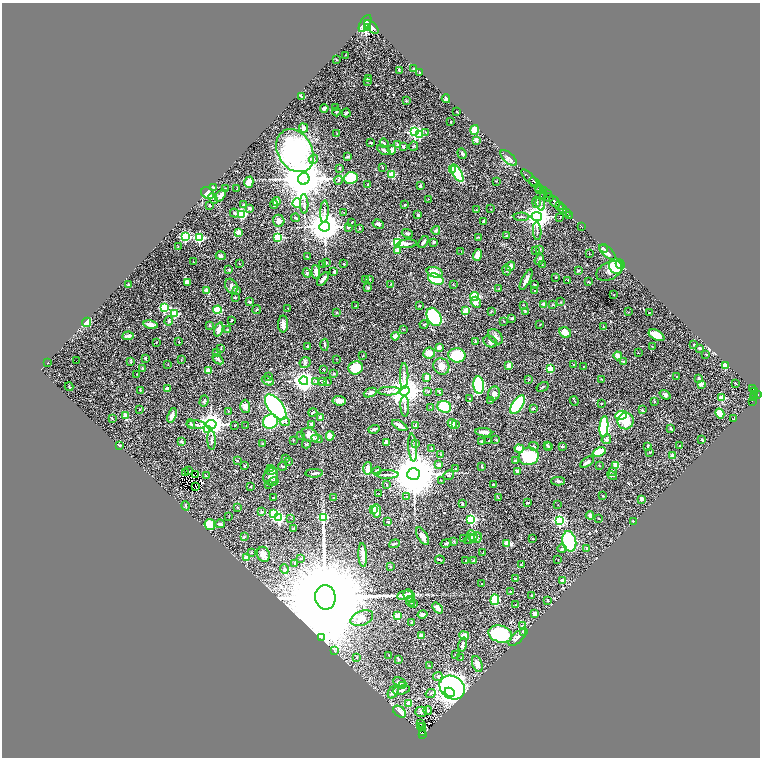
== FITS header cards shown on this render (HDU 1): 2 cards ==
NAXIS1  =                 1516
NAXIS2  =                 1511

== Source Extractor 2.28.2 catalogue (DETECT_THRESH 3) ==
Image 1516 x 1511 px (HDU 1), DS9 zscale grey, zoomed out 1/2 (1 PNG px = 2 x 2 image px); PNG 762 x 760 px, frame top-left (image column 1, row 1510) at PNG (2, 3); each listed source drawn as its Kron ellipse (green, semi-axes under 4 px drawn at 4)
Background 0.574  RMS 0.025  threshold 0.0759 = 3 sigma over >= 5 px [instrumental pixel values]
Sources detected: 533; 39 cannot appear on this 1/2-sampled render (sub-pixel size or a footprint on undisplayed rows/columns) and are neither listed nor drawn; the other 494 listed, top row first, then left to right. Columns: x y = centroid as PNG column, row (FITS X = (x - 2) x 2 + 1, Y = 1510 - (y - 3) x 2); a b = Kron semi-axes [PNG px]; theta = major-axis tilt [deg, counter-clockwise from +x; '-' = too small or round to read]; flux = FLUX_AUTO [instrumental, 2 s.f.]
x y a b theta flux
365 23 9 4 60 10000
368 27 3 2 - 1200
371 27 8 4 -41 4900
346 55 2 1 - 1.8
336 59 3 1 - 1.6
414 69 2 2 - 9.4
399 70 4 2 - 3.3
420 73 2 2 - 4.8
368 78 4 2 - 6.9
367 81 2 2 - 2.5
302 97 3 2 - 1.9
446 99 4 3 - 9.3
406 101 3 3 - 3.2
336 107 3 3 - 3.5
324 108 4 3 - 12
336 112 4 4 - 4.8
457 112 2 1 - 1.4
346 113 4 2 - 8.8
451 122 2 2 - 4.3
304 128 4 4 - 19
474 130 5 4 - 49
414 132 3 3 - 760
426 132 3 2 - 3.3
337 133 2 2 - 1.9
419 134 3 3 - 300
476 140 3 3 - 15
371 143 3 2 - 3.8
384 143 5 3 - 7.6
398 145 2 2 - 29
414 146 4 2 - 3.3
403 147 3 3 - 9
384 150 7 3 -29 15
392 150 4 4 - 22
295 151 23 17 -60 1500
462 154 5 3 - 8
347 157 4 2 - 4.2
509 158 10 5 -43 15
313 159 5 3 - 8.2
339 168 3 2 - 3.7
383 168 3 3 - 3.6
452 169 3 2 - 64
457 173 9 4 -60 320
392 174 3 3 - 180
351 178 7 6 - 230
530 178 11 3 -45 1600
304 179 6 5 - 23000
339 180 4 3 - 6.9
496 181 3 2 - 1.5
249 182 6 4 73 38
535 182 6 2 -43 1500
368 184 4 2 - 4.8
420 186 3 3 - 7.2
213 187 3 3 - 10
538 187 4 2 - 510
225 188 2 2 - 2.4
237 189 2 1 - 2.2
540 189 3 2 - 530
543 191 4 3 - 650
207 193 7 5 -30 38
547 194 3 2 - 520
221 195 7 3 52 40
544 195 2 2 - 120
549 197 4 3 - 1200
213 199 6 2 -46 3.6
428 199 2 1 - 1.2
276 201 4 3 - 13
536 202 6 2 88 5.7
555 202 6 3 -50 3000
297 203 4 3 - 300
304 204 10 3 -88 11
405 204 2 2 - 4
540 204 7 4 -74 14
210 205 3 2 - 6.8
244 205 4 3 - 5.4
274 205 4 3 - 8.2
559 206 2 1 - 520
250 208 4 3 - 8.6
491 209 3 2 - 1.6
562 209 5 2 - 1100
476 210 2 2 - 7.5
324 212 11 3 87 16
344 212 2 1 - 1.7
234 213 4 3 - 7.5
566 213 3 2 - 290
241 214 4 4 - 310
418 215 3 3 - 8
570 215 2 2 - 110
522 217 8 2 0 5.9
537 217 5 4 - 4500
295 218 4 2 - 5.5
560 218 2 1 - 2.4
279 221 6 5 - 23
484 221 4 3 - 14
352 222 2 2 - 3
378 224 6 3 -29 11
325 227 5 5 - 11000
582 227 3 1 - 12
348 228 4 3 - 7.1
360 228 3 3 - 4.3
436 230 4 3 - 7.2
537 231 9 3 -86 7.7
238 232 2 2 - 82
407 233 5 3 - 7.3
506 235 3 2 - 3.2
185 237 3 3 - 540
278 237 3 3 - 340
478 237 3 2 - 1.8
199 238 3 3 - 490
423 242 7 3 54 13
434 242 2 2 - 19
398 243 3 3 - 770
407 244 10 4 4 19
178 247 2 1 - 1.6
604 248 4 2 - 6
540 249 2 2 - 3.8
397 250 3 2 - 34
461 251 2 1 - 1.3
536 251 2 2 - 2.8
607 252 10 4 -40 33
589 254 2 1 - 1.2
477 255 6 4 72 40
221 256 5 4 - 10
307 257 2 2 - 3
539 260 5 3 - 9.9
193 262 2 2 - 7
326 263 4 3 - 5.2
240 264 3 1 - 1.7
344 264 3 2 - 2.8
542 264 2 2 - 2
620 264 5 3 - 88
323 265 3 3 - 3.7
510 266 5 3 - 22
616 266 7 6 - 120
229 269 4 3 - 3.6
506 270 6 3 -78 6.2
578 271 2 2 - 19
609 271 14 8 27 29
316 272 7 3 -85 22
334 272 4 2 - 9.1
435 272 8 5 -18 56
307 273 5 3 - 6.4
556 277 3 2 - 2.7
323 279 8 2 50 21
370 279 3 2 - 3
436 279 8 5 -20 290
366 280 2 2 - 2.8
526 280 11 3 63 28
568 280 2 2 - 5.3
187 282 3 3 - 20
588 282 3 2 - 3.2
391 284 3 2 - 2.8
453 284 3 2 - 2.6
129 285 4 3 - 4.2
535 285 3 2 - 3.6
231 286 8 6 -61 15
368 288 4 3 - 6.7
499 289 3 2 - 4.9
207 291 3 2 - 70
236 291 2 2 - 22
534 291 2 2 - 4.5
614 295 3 2 - 1.8
474 296 4 4 - 260
235 297 2 2 - 12
249 302 3 3 - 6.8
476 302 6 5 - 20
560 302 3 2 - 2.5
544 304 2 2 - 41
523 305 3 2 - 1.9
552 305 3 2 - 2.9
355 306 3 2 - 2.1
420 306 2 2 - 3.9
164 308 3 3 - 430
288 308 2 1 - 1.4
257 309 5 2 - 4.2
217 310 4 4 - 130
466 311 3 2 - 120
525 311 3 2 - 3.7
491 312 3 2 - 2.4
628 312 3 2 - 2.7
336 313 2 2 - 2
649 313 3 2 - 3.1
174 314 3 3 - 240
434 317 10 6 -60 300
512 318 2 2 - 19
232 320 2 2 - 5.6
169 321 4 3 - 6.8
504 321 3 2 - 3.3
87 322 5 3 - 100
283 324 8 5 89 28
424 324 4 2 - 3.3
151 325 7 3 -11 24
210 325 4 3 - 4.1
540 325 2 2 - 4.7
603 327 3 2 - 2.1
219 329 7 3 71 27
227 329 2 2 - 2.6
403 329 2 2 - 2.3
565 332 6 5 - 46
656 335 8 5 -28 53
128 336 6 3 6 23
395 336 4 3 - 29
496 337 9 6 -47 16
475 341 3 2 - 3.5
156 342 2 2 - 2.3
179 342 2 2 - 4.5
490 342 7 5 -31 12
325 345 6 2 -87 4.8
694 345 3 2 - 4.5
308 346 2 2 - 5.7
652 346 2 1 - 1.6
439 347 3 3 - 32
700 348 3 2 - 7.7
221 349 2 2 - 1.5
216 353 2 2 - 2.8
429 353 6 5 - 40
638 353 2 2 - 2.1
706 354 3 2 - 2.5
457 355 8 7 - 270
363 356 2 2 - 2.8
618 356 4 3 - 23
145 358 3 3 - 5.6
218 359 6 3 -40 8.8
336 359 2 2 - 1.9
181 360 3 1 - 2
76 361 2 1 - 3.5
130 362 4 3 - 4.6
624 362 3 3 - 7.5
47 363 2 2 - 2.9
305 363 6 5 - 13
574 364 2 1 - 1.4
168 365 2 2 - 1.5
509 365 3 3 - 27
725 365 3 2 - 140
441 366 8 7 - 31
583 366 2 2 - 1.7
356 368 7 6 - 130
142 369 3 3 - 4.5
323 369 3 2 - 2.2
550 369 2 2 - 130
208 370 2 2 - 89
334 373 3 3 - 3.3
137 374 2 2 - 2
404 376 13 3 -89 15
269 377 3 2 - 3.4
427 377 2 2 - 65
677 377 3 3 - 3.7
699 378 2 2 - 21
602 379 3 2 - 2.4
529 380 3 2 - 1.8
268 381 6 4 -27 15
304 381 4 4 - 2800
315 381 3 3 - 6.6
323 381 3 3 - 3.9
327 382 2 2 - 4.8
736 383 4 2 - 2.8
701 384 2 2 - 61
479 385 9 5 -84 350
69 387 4 2 - 3.5
543 387 6 2 31 4.7
168 389 4 3 - 22
752 389 4 2 - 200
140 390 3 3 - 3
389 391 11 3 2 14
404 391 5 4 - 8600
428 392 3 3 - 4.8
439 392 3 3 - 3.9
754 392 3 2 - 250
370 393 7 4 23 15
494 394 7 6 - 16
665 395 6 4 -35 12
754 395 4 2 - 340
758 395 4 3 - 420
754 397 3 2 - 250
470 398 2 1 - 1.8
722 398 3 2 - 190
204 401 6 3 72 9.2
339 401 7 5 -5 28
490 401 3 2 - 3.1
574 401 5 3 - 5.3
654 401 2 2 - 6.4
752 401 4 2 - 50
601 403 3 2 - 2.7
517 405 10 5 57 480
245 406 6 5 - 24
405 406 10 3 -87 12
276 407 15 7 -53 1200
431 407 2 1 - 2.1
444 407 7 6 - 200
140 409 2 2 - 5.6
533 409 2 2 - 10
642 410 3 3 - 3.2
228 411 3 2 - 1.9
313 412 4 2 - 11
720 413 5 4 - 74
125 415 3 3 - 22
172 415 8 3 72 24
621 415 6 4 10 340
320 417 3 3 - 15
112 419 4 2 - 2.6
733 419 2 1 - 1.6
270 421 8 7 - 330
626 421 8 8 - 81
285 422 5 3 - 6.9
191 424 5 3 - 7.1
211 424 5 4 - 4700
312 424 3 3 - 18
452 424 5 4 - 35
196 425 9 3 -5 9.5
235 425 2 2 - 2.9
400 425 8 3 -29 26
456 425 4 3 - 4.9
246 426 2 2 - 2.2
415 426 4 3 - 7.3
604 427 11 4 85 330
671 428 4 2 - 5.7
374 429 5 3 - 11
208 430 4 3 - 69
484 432 8 4 -6 21
310 435 9 6 -30 35
301 436 2 2 - 2.7
330 436 5 4 - 34
317 439 5 3 - 11
606 439 5 4 - 10
211 440 9 3 -88 8.7
293 440 3 2 - 2.8
496 440 3 2 - 3.7
702 440 2 2 - 3.7
482 441 3 3 - 3.7
489 441 3 2 - 2.6
181 442 4 3 - 8
386 442 4 3 - 16
263 443 2 2 - 18
306 444 4 3 - 5
416 444 3 3 - 7.6
119 445 2 2 - 3.3
547 445 4 3 - 4
534 446 5 3 - 4.2
562 446 3 3 - 5.7
648 446 4 2 - 4.2
679 446 4 2 - 4
549 447 3 2 - 2.6
413 448 14 3 -85 21
431 449 2 2 - 7.9
519 449 4 3 - 59
599 452 7 3 21 130
650 452 3 2 - 3.3
441 454 3 3 - 5.3
673 455 2 2 - 51
529 456 10 8 17 260
285 458 2 2 - 1.9
237 461 3 2 - 2.5
515 461 3 3 - 3.7
289 462 2 2 - 2.6
587 462 7 3 34 15
439 464 4 3 - 16
616 465 4 3 - 56
244 466 2 2 - 3.5
283 466 4 3 - 6
482 466 3 2 - 6.1
599 466 3 2 - 2.6
271 468 2 2 - 28
368 469 6 3 89 47
456 469 2 2 - 10
189 470 2 1 - 1
271 470 5 3 - 19
377 471 4 4 - 8.6
518 471 3 3 - 25
185 472 2 1 - 1.5
612 472 4 3 - 7.2
314 473 9 3 3 11
195 474 2 1 - 1.2
387 474 11 3 1 14
413 474 6 6 - 32000
449 475 6 4 23 11
206 476 4 2 - 4.2
271 476 9 7 64 55
612 476 5 3 - 5.9
441 481 2 2 - 1.8
558 481 7 3 0 13
273 482 5 3 - 7.2
386 484 3 2 - 2.3
493 484 2 2 - 7.2
268 485 2 2 - 1.9
196 486 2 1 - 2
251 487 2 2 - 3.7
379 494 3 2 - 4
603 496 2 2 - 4.7
273 497 2 2 - 4.8
406 497 3 3 - 3.8
334 498 2 2 - 5.7
498 498 4 1 - 4.8
641 499 3 3 - 9.8
528 503 2 2 - 8.1
462 504 3 3 - 3.9
558 505 2 1 - 1.3
186 506 5 3 - 5.8
237 507 3 2 - 3.9
373 509 3 3 - 41
377 511 7 4 -84 37
262 512 2 2 - 15
273 514 3 3 - 180
590 515 4 3 - 14
229 517 2 1 - 1.7
323 517 4 3 - 340
279 518 3 3 - 690
290 518 2 1 - 1.4
599 518 3 2 - 2
471 519 3 3 - 630
559 520 3 3 - 780
633 521 2 2 - 2
388 522 2 2 - 17
210 524 5 5 - 100
220 524 5 3 - 10
294 528 4 2 - 3.9
423 536 10 5 -60 24
472 536 6 4 -44 29
245 537 3 2 - 3.6
463 538 3 2 - 3.5
476 538 6 5 - 13
469 539 6 2 37 5.9
533 539 3 2 - 2.3
454 541 3 2 - 3.5
569 541 10 7 -77 470
446 543 5 3 - 11
507 543 3 2 - 110
394 544 5 2 - 5.3
587 548 3 3 - 5.9
562 549 4 3 - 6.8
251 552 2 2 - 3.4
483 553 2 2 - 2.7
263 554 8 6 -70 33
363 555 12 3 -87 39
247 558 2 2 - 120
301 559 3 2 - 1.8
440 560 5 2 - 6.7
558 560 2 1 - 1.2
465 561 2 2 - 7.4
473 561 3 2 - 7.6
294 563 3 2 - 2.6
521 565 3 2 - 6.5
390 566 3 3 - 2.8
284 569 5 4 - 11
515 579 4 2 - 4
562 581 2 2 - 67
482 584 2 2 - 3.3
511 591 3 2 - 2.1
405 595 8 4 10 29
531 595 3 2 - 2.5
409 596 7 5 -60 41
325 597 12 10 -83 180000
495 600 5 4 - 200
548 600 3 2 - 5.5
410 601 5 3 - 8
413 604 2 2 - 3.6
516 605 4 2 - 2.9
437 608 6 4 -50 29
535 613 3 3 - 28
422 615 5 3 - 16
398 616 4 3 - 52
362 618 12 7 23 30
412 622 3 3 - 2.6
522 626 4 3 - 4.8
523 631 2 2 - 9.3
500 634 12 8 -16 440
421 635 4 2 - 13
464 635 5 3 - 30
321 638 3 2 - 3.3
517 638 11 5 42 34
462 644 7 3 75 16
334 650 3 2 - 2.5
389 655 3 2 - 3.1
456 655 2 2 - 2.1
356 657 3 2 - 3.7
461 658 4 3 - 4.2
399 659 3 3 - 5.9
477 664 8 5 -71 28
429 666 3 2 - 2.6
438 676 5 4 - 8.2
400 682 7 3 -24 15
402 686 2 2 - 37
452 687 13 11 -35 1300
401 690 9 3 11 15
393 692 7 4 54 19
450 692 5 4 - 4100
431 694 5 3 - 6.6
409 703 2 2 - 95
428 711 4 3 - 5.5
399 712 7 5 -37 51
421 712 6 5 - 9.4
421 724 3 2 - 3.2
420 726 2 1 - 5.5
423 726 3 1 - 2.6
422 732 2 1 - 12
423 734 4 2 - 89
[39 sub-pixel or undisplayed-footprint detections neither listed nor drawn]